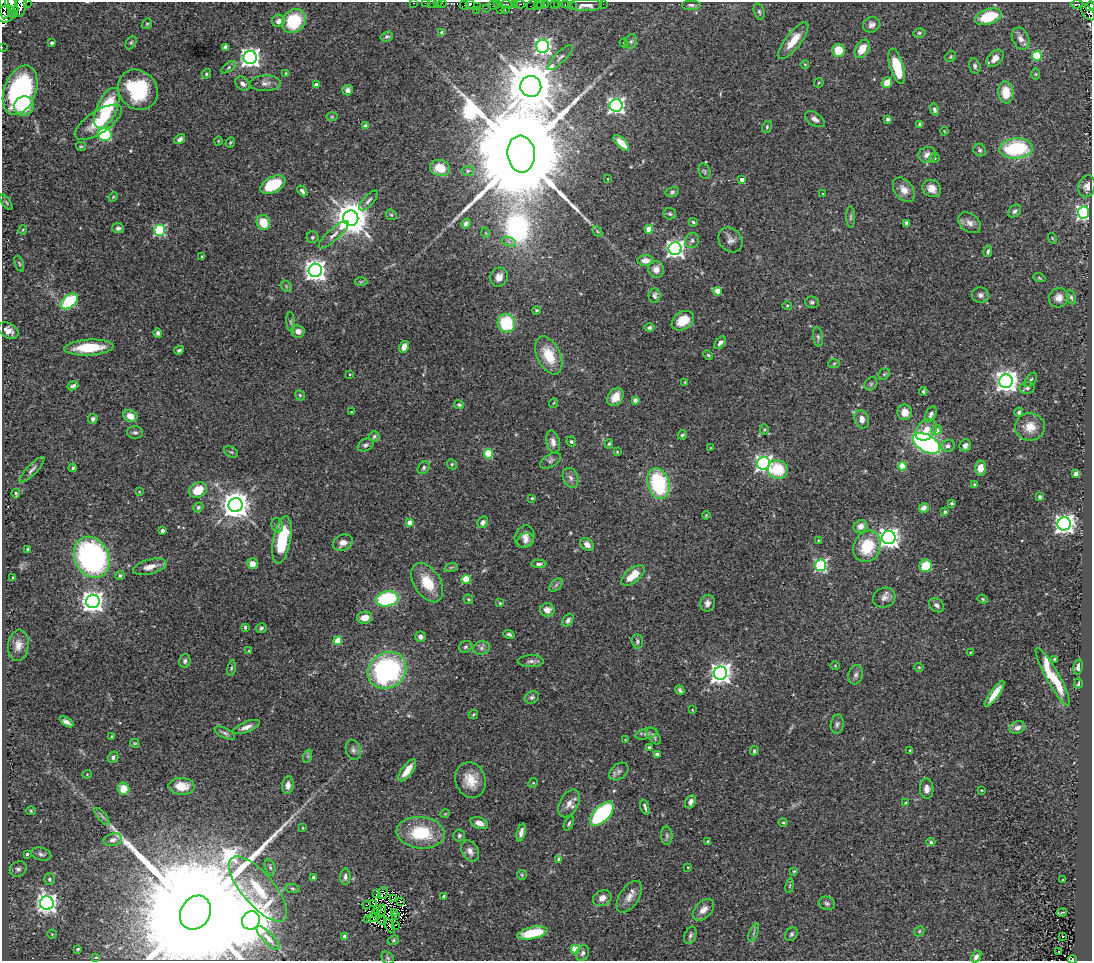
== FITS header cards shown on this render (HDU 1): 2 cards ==
NAXIS1  =                 1090
NAXIS2  =                  959

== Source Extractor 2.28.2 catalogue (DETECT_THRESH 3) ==
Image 1090 x 959 px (HDU 1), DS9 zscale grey, 1 PNG px = 1 image px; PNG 1094 x 963 px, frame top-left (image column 1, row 959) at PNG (2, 2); each listed source drawn as its Kron ellipse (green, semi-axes under 4 px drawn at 4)
Background 0.384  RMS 0.02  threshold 0.061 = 3 sigma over >= 5 px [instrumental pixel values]
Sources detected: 416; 6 with non-positive FLUX_AUTO (blend fragments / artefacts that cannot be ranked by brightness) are neither listed nor drawn; the other 410 listed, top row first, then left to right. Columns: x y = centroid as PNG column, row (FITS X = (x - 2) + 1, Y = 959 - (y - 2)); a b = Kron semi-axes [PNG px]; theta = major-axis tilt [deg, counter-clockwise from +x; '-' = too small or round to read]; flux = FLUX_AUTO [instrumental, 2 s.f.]
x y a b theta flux
27 2 2 2 - 12
414 3 2 2 - 4.7
425 3 2 2 - 4
432 3 3 2 - 1.2
438 3 2 2 - 9.9
442 3 4 2 - 12
470 4 5 3 - 320
498 4 2 2 - 60
507 4 6 3 -21 89
514 4 4 2 - 15
520 4 5 3 - 120
541 4 2 2 - 3.5
545 4 3 2 - 5.6
554 4 2 2 - 0.66
557 4 3 2 - 2.3
603 4 2 2 - 4.1
1077 4 6 3 4 100
12 5 10 5 -61 1200
464 5 4 3 - 250
493 5 5 4 - 33
532 5 6 2 34 170
565 5 3 2 - 15
586 5 16 6 0 13
691 5 10 5 0 4.4
4 6 12 5 -87 1400
21 6 11 6 75 1600
537 6 3 2 - 19
572 6 3 2 - 3
1090 6 5 3 - 200
478 7 2 2 - 5.6
486 8 3 2 - 1.5
476 10 2 2 - 4.9
500 10 2 2 - 7.7
505 10 3 2 - 260
759 12 8 5 -73 3
1088 12 9 5 -55 300
6 14 9 8 - 1700
14 14 4 3 - 330
988 17 14 7 18 61
279 21 6 6 - 7.1
294 21 13 11 46 69
147 24 6 4 43 1.9
871 25 9 7 26 6.4
442 33 4 4 - 7.8
919 33 6 4 13 2.2
387 36 6 4 18 3
1021 39 11 8 -66 7.9
631 41 7 5 75 3.3
793 41 22 7 52 24
131 42 7 5 62 2.5
52 43 4 3 - 3.6
624 43 4 4 - 1.8
543 46 6 6 - 440
2 47 2 2 - 5.7
225 47 4 4 - 11
862 49 10 6 58 21
838 50 6 6 - 29
1037 56 5 4 - 66
560 57 17 5 45 5.8
951 57 6 5 - 2.1
250 58 6 6 - 820
995 58 10 6 47 10
805 64 4 3 - 0.94
897 66 18 6 -74 51
975 66 8 5 -74 3.4
229 67 8 4 36 3.1
286 73 4 3 - 1.3
206 74 5 4 - 2
1035 74 6 4 89 1.6
265 83 16 8 1 8.6
819 83 5 3 - 1.4
887 83 5 5 - 18
242 84 8 6 -44 5.8
316 85 4 4 - 7.2
531 86 10 10 - 10000
20 90 26 16 69 260
138 90 21 18 -49 100
347 90 5 5 - 5.5
1006 92 11 7 -84 28
616 105 6 6 - 510
24 106 10 9 - 35
107 108 22 10 66 84
934 110 6 4 -76 3.2
332 117 5 3 - 1.4
815 119 11 6 -34 6.2
888 119 4 3 - 5
98 122 27 11 33 39
920 124 4 3 - 8.5
366 126 4 4 - 9.2
767 127 6 4 71 2.2
944 131 4 3 - 1.1
105 134 7 6 - 140
180 139 6 4 37 5.3
218 141 4 3 - 1.1
230 142 5 3 - 1.6
621 143 10 4 -45 16
81 146 5 4 - 1.7
1016 148 16 10 3 120
980 150 6 6 - 2.9
521 154 18 13 -84 78000
927 155 9 7 21 9.9
935 158 5 5 - 2.3
440 168 10 8 -16 25
468 171 6 5 - 2.9
705 171 8 5 -75 2.8
608 179 3 2 - 0.8
742 180 4 4 - 8.3
273 185 13 7 27 63
1087 186 11 8 73 7.9
932 188 10 8 -33 11
904 190 14 9 -53 12
302 191 6 4 -48 3.4
672 192 7 4 11 2.4
823 193 3 2 - 0.86
113 197 5 3 - 1.2
369 200 12 5 48 5.1
6 202 9 4 -55 2.2
1015 211 7 5 49 3.8
1084 212 6 5 - 420
670 214 6 5 - 2.5
391 215 6 5 - 2.1
851 217 11 4 89 3
351 218 7 7 - 3700
263 222 7 6 - 27
693 222 5 3 - 2
906 223 4 4 - 8.3
970 223 13 9 -37 8.6
466 224 5 4 - 4.3
118 228 6 5 - 4.4
649 229 4 4 - 29
23 230 5 3 - 1.4
160 230 5 5 - 150
597 231 6 4 -47 1.9
486 233 5 3 - 1.1
334 235 19 6 42 9.3
312 237 6 6 - 2.9
1052 238 5 3 - 1.3
730 240 13 11 -50 8.1
692 241 8 6 72 4.3
509 242 7 4 -19 3.7
675 249 6 6 - 640
988 251 6 3 77 3.1
202 256 4 3 - 1
645 261 8 5 2 9
19 264 8 4 -69 2.1
656 269 8 8 - 10
315 270 7 6 - 1100
499 277 10 8 70 11
1039 278 6 4 -20 1.6
361 282 6 4 2 1.7
286 286 6 5 - 2.6
718 291 4 4 - 34
655 295 7 6 - 3.9
980 295 8 7 - 5.1
1071 297 7 4 -76 2.7
1059 298 10 9 - 9
69 301 10 6 40 99
812 302 7 5 -16 3
787 306 5 3 - 1.3
536 310 4 4 - 2
683 321 12 8 32 25
291 322 10 4 -86 2.5
506 323 9 8 - 74
649 327 5 4 - 3.7
8 331 11 7 -28 8.7
298 331 7 6 - 7.1
158 333 4 4 - 3.4
818 337 10 5 -81 3
720 343 7 4 52 4.2
404 347 6 4 59 10
89 348 25 8 4 47
179 350 5 3 - 2.6
549 355 20 11 -65 38
708 355 5 4 - 1.8
834 363 6 4 3 1.5
350 374 2 2 - 1.2
884 374 6 5 - 2.3
1031 380 8 5 53 3.1
1006 381 7 6 - 1200
685 382 4 2 - 0.92
871 384 7 6 - 2.7
73 386 5 4 - 3.9
1027 388 7 6 - 3.7
923 391 4 4 - 2.8
300 395 5 4 - 1.8
615 397 10 7 55 17
635 400 4 3 - 9
553 403 4 3 - 1.2
459 405 5 4 - 2.5
351 412 3 2 - 0.97
905 412 8 7 - 15
1019 412 5 4 - 2.8
931 414 8 5 64 4.9
130 416 7 6 - 16
93 419 5 5 - 3.1
862 419 9 7 -72 9.6
1030 427 15 13 -3 19
764 430 5 4 - 1.8
926 430 12 9 46 15
936 430 5 5 - 9.9
135 432 8 6 -2 3.7
682 435 5 4 - 2.4
374 436 5 5 - 2.6
553 442 11 6 -77 9
571 442 5 4 - 2.4
926 443 15 8 -30 390
609 444 5 4 - 1.8
366 445 8 6 27 3.6
965 445 6 5 - 5.3
948 446 7 6 - 5
711 448 3 2 - 1.3
231 452 7 5 -29 2.3
617 452 3 3 - 1.1
488 454 4 4 - 63
551 461 11 6 31 4.1
764 463 6 6 - 570
452 464 5 4 - 2
902 466 4 4 - 29
73 468 4 3 - 2.7
424 468 7 5 54 2.8
981 468 7 5 87 14
32 470 17 5 46 5.3
778 470 10 9 - 52
1076 474 4 4 - 13
571 478 10 7 -66 6.4
658 483 16 11 -73 120
975 485 3 3 - 2.1
198 490 9 7 30 27
139 492 4 2 - 0.82
16 494 5 3 - 1.9
1040 497 3 3 - 2.6
532 498 3 3 - 1.8
952 503 3 3 - 1.9
236 505 7 7 - 2300
198 507 5 4 - 3.2
924 508 5 4 - 8.3
945 512 3 3 - 1.7
706 515 4 3 - 1.3
483 522 6 5 - 5.7
409 523 4 4 - 14
1064 524 6 6 - 850
277 525 7 5 -74 3.4
860 526 7 6 - 8.4
162 531 4 3 - 6
525 536 12 9 63 9.6
889 538 6 6 - 890
282 540 24 8 79 73
525 540 8 7 - 5.8
818 540 4 2 - 0.95
343 543 10 8 23 9.3
587 544 7 5 -43 9
867 546 16 13 64 56
28 549 3 3 - 2
92 557 21 17 -63 340
252 564 5 5 - 14
539 564 7 4 -2 3.3
821 565 6 5 - 210
926 566 6 6 - 41
150 567 17 7 15 14
451 567 7 4 19 2.4
120 575 4 4 - 3
633 575 14 7 40 24
13 577 3 2 - 1.3
466 579 4 4 - 47
427 583 21 13 -58 38
556 585 8 5 45 3
884 598 11 9 24 7.9
387 599 11 7 11 120
468 599 5 4 - 2.2
983 599 5 4 - 1.7
93 601 7 6 - 1100
500 603 3 3 - 1.8
707 603 8 7 - 6.2
936 605 8 6 -40 4.2
547 610 7 7 - 8.5
364 618 8 6 10 14
568 620 7 5 56 4.1
245 627 4 3 - 2
261 628 5 5 - 3.1
509 634 6 3 -20 2.9
420 637 5 5 - 5.3
338 641 4 4 - 43
637 641 7 6 - 3.3
18 645 16 10 83 13
465 647 7 5 31 2.8
481 648 8 6 15 4.5
249 651 4 3 - 1.3
970 652 3 2 - 1.1
1054 659 3 3 - 2
185 661 7 5 75 3.5
531 661 12 6 1 5.8
835 665 4 3 - 0.97
919 667 5 4 - 1.5
1078 667 7 4 79 5.3
231 668 8 3 79 2
387 670 20 17 36 270
720 673 7 6 - 1000
856 675 10 7 76 4.8
1053 677 33 6 -61 63
1078 684 5 3 - 2.1
680 690 5 3 - 2.8
994 694 15 4 55 19
532 697 7 6 - 3.2
693 710 3 2 - 0.87
473 714 5 4 - 1.8
66 722 7 4 -31 6.2
837 724 9 6 81 3.9
246 727 14 5 21 9.7
1017 728 8 6 23 8
225 733 11 5 -27 3.8
646 734 11 5 14 4.2
112 736 3 3 - 1.8
654 736 10 5 -57 4
625 740 3 2 - 0.8
135 743 5 3 - 1.3
649 748 4 3 - 5.3
353 750 10 7 -73 5.2
910 750 3 2 - 1.4
754 751 5 3 - 2.3
657 754 4 4 - 9.4
308 756 7 4 72 2.5
113 757 6 5 - 3.6
407 770 13 5 54 23
619 771 11 7 39 5.3
87 774 5 3 - 0.94
470 780 18 15 -71 27
533 783 5 4 - 1.6
288 785 9 5 83 7.8
182 786 13 8 -2 20
124 789 6 6 - 24
927 789 10 7 -87 7.4
981 790 4 2 - 1.1
691 802 7 5 64 5.9
569 803 15 9 61 11
906 803 4 4 - 4.5
645 807 8 3 -74 3.1
31 811 5 4 - 1.6
445 814 5 3 - 1
602 814 15 7 46 170
102 817 10 3 -50 3.5
783 822 5 3 - 1.4
479 823 9 5 -21 10
569 823 7 4 64 2.2
302 828 4 2 - 1.2
421 833 24 16 -6 70
521 833 9 4 76 6
459 836 6 5 - 3.1
667 836 9 5 -87 3.3
113 840 9 6 13 5.8
708 841 3 3 - 1.8
931 842 4 3 - 2.2
470 851 11 8 -59 8.7
27 854 3 3 - 2.1
41 854 10 6 -14 4.4
559 859 4 3 - 5.5
270 867 8 5 -73 3.1
688 867 2 2 - 1
18 869 8 7 - 5
794 871 3 3 - 1.3
522 875 5 4 - 1.6
314 877 3 3 - 5
345 877 8 5 89 3.8
49 879 6 5 - 2.7
1062 880 3 2 - 1.1
790 886 7 3 81 1.6
292 888 7 4 -7 2.1
258 889 40 16 -50 62
383 893 6 3 74 0.55
376 894 3 2 - 0.57
444 896 3 3 - 2.7
629 897 18 9 57 12
602 898 10 7 30 9.6
394 899 3 2 - 1.5
400 901 3 2 - 0.92
47 903 7 6 - 920
373 903 4 2 - 0.37
827 903 8 6 -17 3.5
367 905 4 2 - 0.54
378 909 3 2 - 1.2
381 910 6 2 68 1.2
703 910 13 8 45 11
195 913 18 14 58 140000
394 913 3 2 - 0.14
1062 913 5 2 - 1.5
375 914 4 2 - 1.3
395 916 3 2 - 1.4
373 917 5 2 - 1
367 919 3 2 - 2.4
251 920 9 8 - 6500
382 920 5 2 - 2.1
389 925 8 2 -59 0.14
395 925 3 2 - 1.6
919 931 5 4 - 1.8
532 933 15 6 13 57
754 933 10 3 69 2.8
52 934 5 4 - 1.3
791 934 7 6 - 3.1
690 935 9 5 71 3.9
345 936 4 4 - 6.6
1063 936 2 2 - 0.89
268 938 15 5 -46 7.5
393 940 6 4 22 2
78 949 3 3 - 3
575 949 4 4 - 41
1058 951 3 2 - 1.5
583 953 8 6 66 5
96 957 4 2 - 0.84
976 957 6 4 54 5.2
388 958 7 5 -48 2.6
1072 959 4 3 - 44
At the frame edge (FLAGS 8, measured only in part): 15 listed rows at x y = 27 2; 414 3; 425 3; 432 3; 438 3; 442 3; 470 4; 12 5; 4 6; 21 6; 1090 6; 1088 12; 6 14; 2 47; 1072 959
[6 non-positive-flux detections neither listed nor drawn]